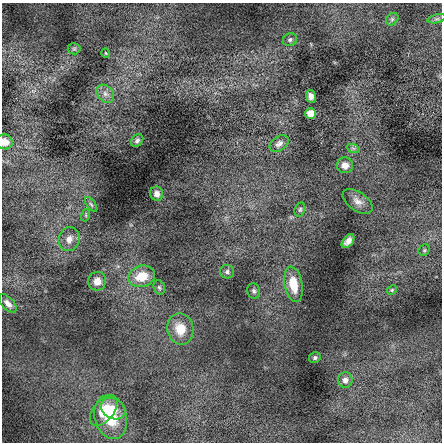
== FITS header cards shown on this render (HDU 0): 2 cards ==
NAXIS1  =                  440 / length of data axis 1
NAXIS2  =                  440 / length of data axis 2

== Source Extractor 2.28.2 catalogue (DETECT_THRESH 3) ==
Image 440 x 440 px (HDU 0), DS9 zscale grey, 1 PNG px = 1 image px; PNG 444 x 444 px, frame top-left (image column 1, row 440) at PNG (2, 3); each listed source drawn as its Kron ellipse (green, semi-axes under 4 px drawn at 4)
Background 0.186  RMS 4.5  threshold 13.6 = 3 sigma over >= 5 px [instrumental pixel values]
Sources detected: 35; all 35 listed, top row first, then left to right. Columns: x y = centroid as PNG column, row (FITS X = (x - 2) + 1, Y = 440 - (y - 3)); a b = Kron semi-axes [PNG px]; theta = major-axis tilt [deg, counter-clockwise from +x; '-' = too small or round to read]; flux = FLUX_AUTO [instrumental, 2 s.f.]
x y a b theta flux
392 19 7 5 45 670
437 19 9 4 13 650
290 40 7 6 - 730
74 49 6 5 - 630
106 53 5 3 - 280
105 94 10 7 -46 1700
311 96 6 5 - 1300
311 114 5 5 - 4400
137 140 7 5 53 820
5 142 8 7 - 2200
279 144 10 7 36 1300
353 148 7 4 -18 590
345 165 8 8 - 2000
157 194 7 6 - 1600
358 201 17 9 -34 2200
91 204 8 4 -54 590
300 209 7 5 73 570
86 215 6 4 73 350
69 239 12 10 71 2200
348 241 8 5 50 1700
424 250 6 5 - 490
227 272 7 6 - 840
142 276 13 10 17 7200
97 281 9 9 - 2700
293 284 18 9 -79 6700
159 287 7 5 -73 610
392 290 5 4 - 360
254 291 8 6 -79 750
8 303 11 6 -47 1500
180 329 16 13 -79 5500
315 358 6 5 - 660
345 380 7 7 - 1600
113 408 13 10 -32 3400
104 410 18 10 51 6600
111 417 22 16 -76 11000
At the frame edge (FLAGS 8, measured only in part): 1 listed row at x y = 5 142